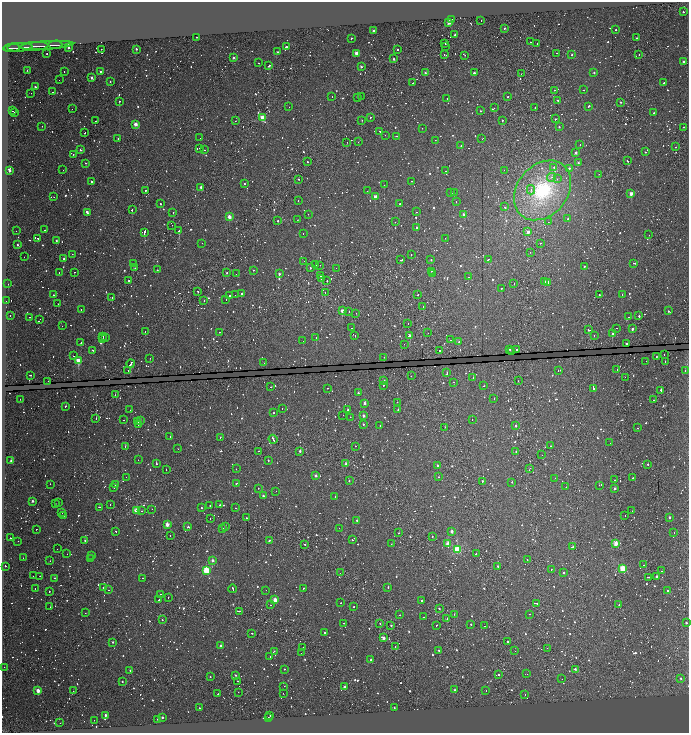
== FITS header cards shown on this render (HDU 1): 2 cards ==
NAXIS1  =                 1373
NAXIS2  =                 1462

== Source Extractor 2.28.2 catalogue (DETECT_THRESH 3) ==
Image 1373 x 1462 px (HDU 1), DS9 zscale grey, zoomed out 1/2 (1 PNG px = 2 x 2 image px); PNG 691 x 735 px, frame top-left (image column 1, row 1462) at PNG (2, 2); each listed source drawn as its Kron ellipse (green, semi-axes under 4 px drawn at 4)
Background 0.288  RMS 1.9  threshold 5.78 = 3 sigma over >= 5 px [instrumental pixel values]
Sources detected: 1743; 518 cannot appear on this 1/2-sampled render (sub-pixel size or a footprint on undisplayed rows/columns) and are neither listed nor drawn; of the other 1225, the 500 brightest by FLUX_AUTO listed and drawn (725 fainter detections omitted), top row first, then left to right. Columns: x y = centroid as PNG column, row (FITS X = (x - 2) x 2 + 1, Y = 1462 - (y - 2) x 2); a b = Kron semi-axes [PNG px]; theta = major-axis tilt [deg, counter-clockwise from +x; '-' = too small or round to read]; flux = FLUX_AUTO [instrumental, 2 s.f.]
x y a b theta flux
683 12 2 2 - 1700
452 19 2 1 - 740
481 21 2 1 - 1400
449 22 2 2 - 20000
504 28 2 2 - 1800
616 30 2 2 - 830
373 31 2 2 - 3800
455 35 2 2 - 2100
197 37 2 2 - 960
351 38 2 2 - 1200
636 38 2 2 - 900
530 42 2 1 - 1100
445 43 2 1 - 4200
537 44 2 2 - 720
47 45 27 1 4 3000
55 45 7 1 4 870
35 46 13 1 3 3000
446 46 2 1 - 790
20 47 12 2 4 5500
69 47 2 2 - 4100
286 47 2 2 - 790
11 48 8 2 5 3400
101 49 2 1 - 710
136 49 2 2 - 2000
397 49 2 2 - 1500
277 52 2 2 - 1900
356 53 2 2 - 13000
556 53 2 1 - 770
47 54 2 2 - 1500
444 54 2 2 - 4700
465 55 2 1 - 1300
572 55 2 2 - 1600
639 55 2 1 - 710
234 58 2 2 - 3400
394 59 2 2 - 3000
684 62 2 2 - 3400
259 63 2 2 - 940
269 66 3 2 - 7500
361 67 2 2 - 3500
27 70 2 2 - 910
100 71 2 2 - 1200
64 72 2 1 - 770
594 72 2 2 - 1600
425 73 2 2 - 2300
474 73 2 2 - 3200
521 73 2 1 - 1300
92 78 2 2 - 3500
59 80 2 1 - 700
110 81 2 2 - 1000
413 83 2 2 - 1800
664 83 2 1 - 780
35 87 2 2 - 2400
554 90 2 2 - 3500
584 90 2 2 - 14000
53 92 2 1 - 1100
31 93 2 1 - 870
332 97 2 1 - 26000
357 97 2 1 - 760
361 97 2 1 - 750
508 97 2 2 - 920
447 99 2 1 - 3600
558 100 2 2 - 850
119 101 2 2 - 43000
621 102 2 2 - 1600
589 106 3 2 - 1500
289 107 2 1 - 1200
494 108 2 1 - 740
535 108 2 2 - 920
72 109 2 1 - 710
12 111 2 1 - 2300
480 111 2 2 - 790
14 112 2 2 - 1300
654 113 2 2 - 1400
262 118 2 2 - 21000
370 118 3 2 - 940
555 119 2 2 - 1400
362 120 2 2 - 1400
502 120 2 1 - 14000
95 121 2 1 - 1400
236 121 2 1 - 890
135 124 2 2 - 8300
42 126 2 1 - 740
559 127 2 2 - 1200
683 127 2 2 - 760
422 128 2 1 - 790
380 131 2 2 - 1100
84 133 2 2 - 5800
385 135 2 2 - 920
397 136 2 1 - 5900
118 138 2 2 - 730
200 138 2 1 - 1700
482 139 2 1 - 1000
435 140 2 1 - 1400
347 142 2 1 - 2400
358 142 2 1 - 3900
580 144 2 1 - 800
461 146 2 2 - 980
675 147 2 2 - 850
199 148 2 2 - 2600
80 150 2 2 - 1500
205 150 2 2 - 4900
576 152 2 2 - 2200
645 152 2 2 - 1200
73 154 2 2 - 930
628 161 2 2 - 26000
307 162 2 1 - 1600
578 162 2 2 - 1800
86 163 2 2 - 1000
554 167 2 2 - 1800
569 168 2 2 - 1700
9 170 2 2 - 5600
63 170 2 1 - 1100
504 170 2 1 - 1100
446 171 2 1 - 820
599 174 2 1 - 760
552 177 4 4 - 950
299 179 2 2 - 730
557 179 2 2 - 6300
91 181 2 2 - 860
412 181 2 2 - 1900
244 184 2 2 - 920
384 185 2 2 - 9700
201 187 2 2 - 5200
145 190 2 1 - 800
531 190 4 2 - 970
542 190 33 25 50 42000
367 191 2 2 - 1200
451 193 3 2 - 1100
454 193 2 1 - 1100
631 193 2 2 - 8700
375 196 2 2 - 6000
54 197 2 1 - 760
298 200 2 1 - 930
456 202 2 2 - 2000
161 204 2 2 - 15000
399 204 2 2 - 1300
505 207 2 2 - 12000
132 210 2 1 - 8100
87 212 3 2 - 8900
416 212 2 1 - 3000
173 213 2 2 - 2500
308 214 2 2 - 1200
464 214 2 2 - 4300
229 217 2 2 - 9500
568 219 2 2 - 2300
297 220 2 1 - 930
278 221 2 2 - 1300
395 222 2 1 - 960
548 222 2 1 - 830
172 225 2 1 - 4500
417 227 2 2 - 1300
45 230 2 1 - 960
16 231 2 1 - 700
179 231 2 2 - 54000
144 232 4 2 - 9100
528 232 2 2 - 6100
303 233 2 1 - 740
649 235 2 1 - 2100
38 238 2 2 - 2800
445 238 2 1 - 720
56 241 2 2 - 2200
202 243 2 1 - 2800
540 243 2 2 - 810
18 245 2 2 - 1300
530 252 2 1 - 1300
72 254 2 1 - 720
411 255 2 1 - 2700
24 257 2 1 - 710
64 259 2 2 - 1800
488 259 3 2 - 1800
401 260 3 2 - 5000
431 260 2 2 - 750
304 261 2 1 - 810
634 263 3 2 - 2400
133 264 2 1 - 8900
316 265 2 1 - 2800
320 265 2 2 - 1400
584 266 2 2 - 1300
135 268 2 1 - 710
310 268 2 2 - 910
336 268 2 1 - 750
157 270 2 2 - 810
253 270 2 2 - 780
431 271 2 1 - 840
59 272 2 2 - 750
74 272 2 2 - 3400
227 272 2 2 - 730
236 274 2 1 - 980
279 274 2 2 - 2200
432 274 2 2 - 2100
320 276 3 2 - 1400
468 277 2 2 - 1400
321 279 2 1 - 1300
128 281 2 1 - 710
327 281 2 1 - 5400
544 282 3 2 - 2300
548 282 3 2 - 3400
8 284 2 2 - 3700
514 284 2 1 - 1400
501 288 2 1 - 7900
198 291 2 1 - 920
325 292 2 1 - 5100
241 294 2 2 - 850
53 295 2 2 - 800
235 295 2 2 - 940
418 295 2 1 - 10000
599 295 2 2 - 1000
622 295 2 1 - 910
229 296 2 2 - 1200
112 298 2 1 - 1600
226 299 2 2 - 2200
6 301 2 1 - 1100
204 301 2 1 - 1400
58 304 2 1 - 2100
423 306 2 1 - 1400
81 310 2 2 - 1300
342 310 2 2 - 6100
349 311 2 1 - 790
668 311 2 2 - 920
356 313 2 1 - 1200
10 316 2 1 - 2100
639 316 2 2 - 1400
30 317 2 1 - 1500
628 317 2 2 - 1300
40 319 2 1 - 3900
408 323 2 1 - 2200
62 326 2 1 - 940
352 328 2 1 - 1200
617 328 2 1 - 810
632 329 2 2 - 3400
589 330 2 2 - 3900
145 331 2 1 - 4100
219 332 2 2 - 1200
428 333 2 1 - 1900
612 334 3 2 - 1600
410 335 2 2 - 6900
594 335 2 1 - 2000
103 336 2 2 - 6200
355 336 2 2 - 1800
316 337 2 2 - 4800
106 338 2 2 - 850
102 339 2 2 - 4400
451 340 3 2 - 1200
303 341 2 2 - 990
459 342 2 2 - 1100
81 343 2 2 - 2400
404 344 2 1 - 800
626 344 2 2 - 3500
510 349 2 2 - 760
93 350 2 2 - 2000
517 350 2 2 - 2900
440 351 2 2 - 1300
512 351 2 1 - 720
664 355 2 2 - 2000
74 356 2 1 - 2000
384 357 2 1 - 3900
656 357 2 1 - 940
150 358 2 2 - 1100
78 361 3 2 - 24000
646 361 2 1 - 890
665 361 2 1 - 720
264 363 2 1 - 1100
131 364 4 2 - 5900
128 370 2 1 - 950
559 370 3 2 - 870
617 370 2 1 - 750
685 371 2 1 - 1200
447 373 3 2 - 4700
31 375 2 1 - 1900
411 376 2 1 - 780
473 377 2 1 - 850
625 377 2 1 - 780
48 381 2 1 - 2000
384 381 2 2 - 1400
518 381 2 1 - 1100
454 382 2 1 - 1000
383 385 2 2 - 850
484 386 2 1 - 4100
271 387 2 1 - 750
327 388 2 1 - 780
593 389 2 2 - 29000
661 390 2 2 - 2500
358 393 2 2 - 1700
115 395 2 1 - 2300
20 399 2 1 - 760
494 399 2 2 - 1500
653 400 2 2 - 2200
397 402 2 2 - 2300
365 403 2 2 - 4100
66 406 2 2 - 2500
282 409 2 2 - 940
130 410 2 1 - 780
347 410 2 2 - 5300
398 410 2 2 - 1000
274 413 2 2 - 880
343 415 2 1 - 1100
363 416 2 2 - 3600
350 417 2 1 - 880
96 419 2 1 - 4800
124 420 2 1 - 720
472 420 2 2 - 2200
138 421 2 1 - 1600
140 421 2 1 - 1400
363 424 2 2 - 860
138 425 4 2 - 1700
380 425 2 1 - 1500
516 425 2 2 - 1000
445 427 2 1 - 1400
638 428 2 2 - 2600
170 437 2 1 - 1700
220 437 2 1 - 1700
273 439 5 1 - 11000
610 443 2 1 - 1100
355 446 2 1 - 1600
550 446 2 1 - 1100
125 447 2 1 - 840
178 449 2 1 - 1100
259 451 2 2 - 750
300 451 2 2 - 2800
516 452 2 2 - 1300
542 455 2 1 - 1400
11 460 2 2 - 1000
138 460 2 1 - 820
268 460 3 2 - 730
156 464 2 2 - 7400
346 464 2 2 - 4600
648 464 2 2 - 1300
437 466 2 2 - 1700
530 468 2 1 - 2100
236 469 2 1 - 2500
166 470 2 1 - 1200
316 476 2 2 - 3900
126 477 2 2 - 1100
439 477 2 2 - 720
555 478 2 1 - 990
632 478 2 1 - 3600
614 480 2 1 - 2800
349 481 2 2 - 1000
482 481 2 2 - 1100
512 482 2 2 - 720
236 483 2 1 - 850
50 484 2 1 - 890
115 485 2 2 - 1400
599 485 2 1 - 4300
566 487 2 1 - 2000
114 488 2 2 - 1000
258 488 2 2 - 3200
615 489 2 2 - 2800
276 491 2 2 - 1100
263 496 2 2 - 2800
335 497 2 2 - 4300
33 501 2 2 - 2700
58 502 2 1 - 770
55 504 2 1 - 960
110 504 2 1 - 860
210 505 2 2 - 2600
220 505 2 2 - 760
99 507 2 2 - 3600
201 508 2 2 - 2700
235 508 2 1 - 2800
152 509 2 1 - 1000
137 510 2 2 - 21000
142 511 2 2 - 1100
632 511 2 1 - 3400
62 513 2 2 - 940
63 515 2 1 - 760
625 515 2 1 - 2100
670 517 2 2 - 1900
247 518 2 2 - 1300
210 519 2 1 - 1800
357 520 2 2 - 700
167 525 2 2 - 11000
188 527 2 2 - 2700
226 527 2 2 - 1100
339 528 2 1 - 1100
36 529 2 1 - 800
222 529 2 2 - 3400
116 531 2 2 - 4400
452 531 2 2 - 4400
399 533 2 2 - 2800
674 533 2 1 - 2100
170 536 2 1 - 1100
432 536 2 2 - 800
10 538 2 2 - 740
85 540 2 2 - 860
269 540 2 2 - 780
352 540 2 2 - 800
18 541 2 1 - 700
616 543 2 2 - 21000
305 544 3 2 - 1000
391 544 2 1 - 1100
448 544 3 2 - 11000
572 547 2 2 - 3900
57 549 2 1 - 720
457 549 2 2 - 46000
67 554 2 1 - 3100
476 554 2 2 - 2600
92 556 2 1 - 1100
23 558 2 1 - 1200
90 559 2 1 - 1100
212 560 2 2 - 3700
527 560 2 2 - 780
50 561 2 1 - 1500
644 565 2 1 - 860
5 566 2 2 - 940
498 566 2 2 - 1800
623 568 2 2 - 32000
551 569 2 2 - 750
206 570 2 2 - 42000
661 571 2 2 - 960
340 573 2 1 - 870
564 573 2 2 - 970
33 576 2 1 - 2900
40 576 2 2 - 830
656 576 2 2 - 2000
648 577 2 1 - 5700
55 578 2 2 - 870
143 578 2 1 - 1300
388 587 2 2 - 730
103 588 2 2 - 2300
303 588 2 2 - 770
35 589 2 1 - 1200
233 589 4 2 - 8000
108 590 2 2 - 1700
266 590 2 1 - 1400
49 591 2 2 - 910
668 591 2 2 - 1200
160 594 2 2 - 1500
168 598 2 1 - 730
159 600 2 1 - 3400
275 600 2 2 - 11000
421 601 2 2 - 850
340 603 2 1 - 1800
536 603 2 2 - 4400
271 605 2 1 - 1400
619 605 2 2 - 1100
50 607 2 1 - 880
353 607 2 2 - 1100
439 609 2 2 - 930
239 611 3 2 - 5800
85 613 2 2 - 770
454 614 2 2 - 710
530 614 2 1 - 9700
399 615 2 2 - 2100
424 617 3 2 - 14000
447 619 2 2 - 2700
162 620 2 2 - 730
343 623 2 1 - 2200
686 623 2 2 - 1700
380 624 2 2 - 970
471 624 2 2 - 890
391 625 2 2 - 1300
437 625 2 2 - 1500
485 626 2 1 - 940
325 632 2 2 - 1100
251 633 2 2 - 3000
383 638 3 2 - 4700
113 642 2 2 - 1300
507 642 2 2 - 1200
221 646 2 2 - 3200
395 647 2 1 - 830
303 648 2 2 - 860
547 648 2 1 - 1100
439 650 2 2 - 830
274 651 2 2 - 750
515 651 2 1 - 1800
301 653 2 1 - 1000
270 657 2 2 - 1000
371 660 2 2 - 3400
4 667 2 1 - 3000
284 669 2 2 - 770
575 669 2 2 - 2300
130 670 2 2 - 770
527 674 2 1 - 930
236 675 2 2 - 1400
499 675 2 2 - 1500
210 676 2 1 - 750
681 678 2 2 - 1200
562 679 2 1 - 1000
238 681 2 1 - 2000
122 682 2 2 - 1600
284 686 2 1 - 2700
344 687 2 2 - 6100
455 690 2 2 - 970
486 690 2 2 - 990
38 691 2 2 - 13000
73 691 2 1 - 830
238 692 2 1 - 860
283 693 2 1 - 1100
218 694 2 1 - 790
525 694 2 2 - 1800
394 707 2 2 - 710
199 708 2 2 - 760
105 715 2 2 - 3800
270 715 2 2 - 800
162 717 2 2 - 2200
268 718 2 1 - 4200
158 719 2 2 - 1900
94 720 2 1 - 750
60 723 2 1 - 900
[725 fainter detections neither listed nor drawn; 518 sub-pixel or undisplayed-footprint detections neither listed nor drawn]